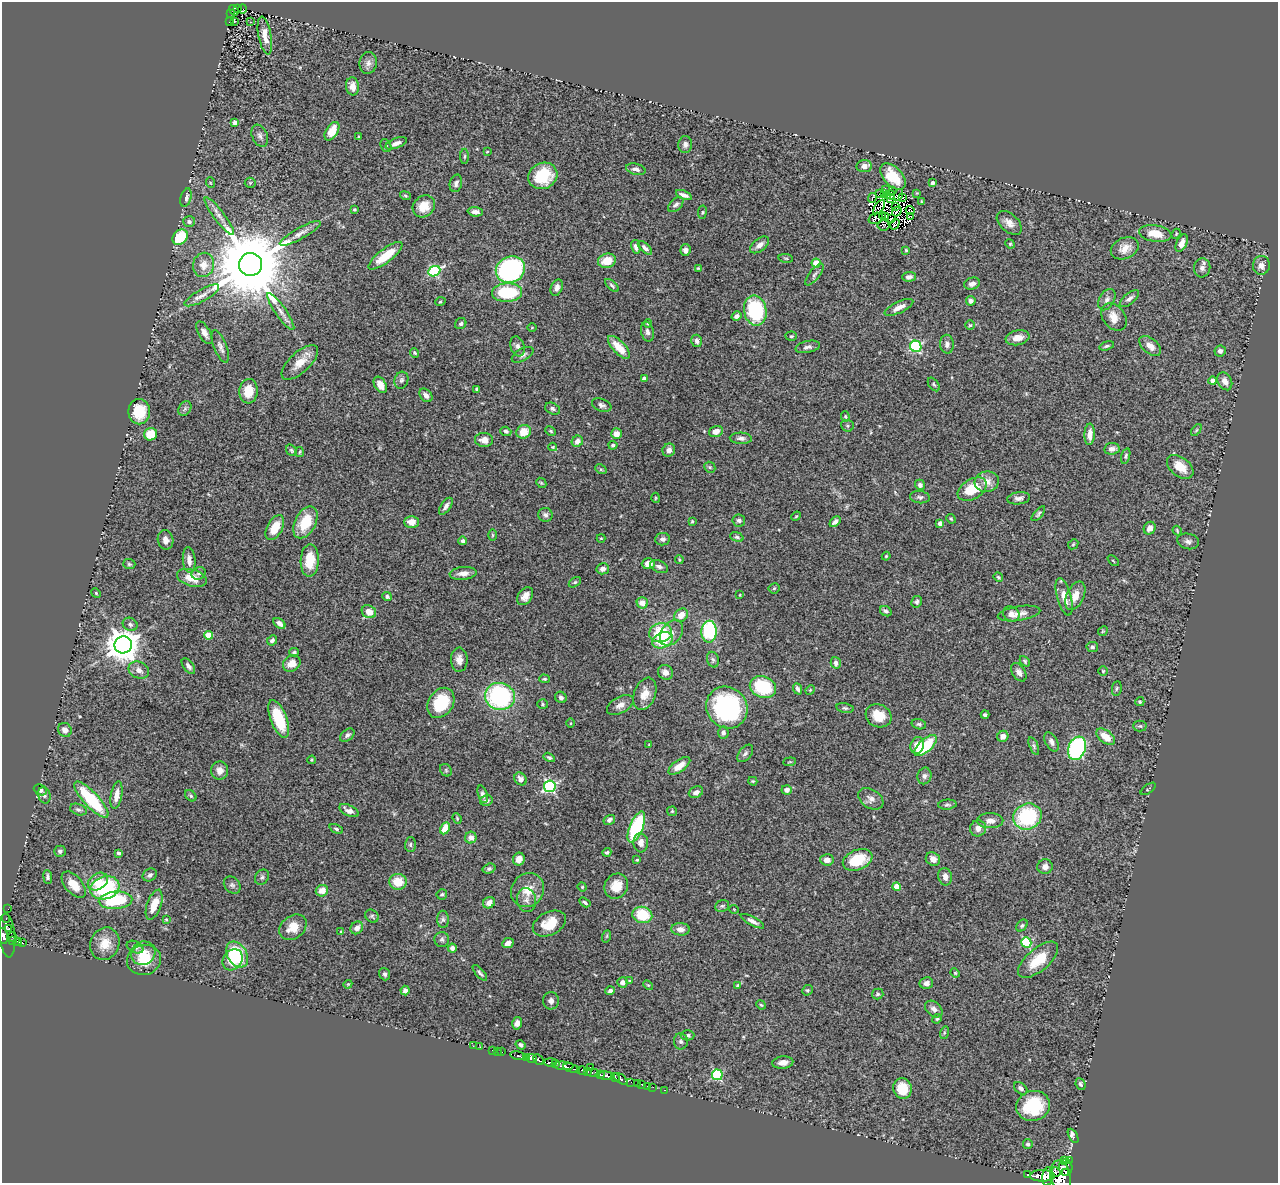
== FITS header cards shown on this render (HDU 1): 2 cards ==
NAXIS1  =                 1276
NAXIS2  =                 1181

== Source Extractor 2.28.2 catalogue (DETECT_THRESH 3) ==
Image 1276 x 1181 px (HDU 1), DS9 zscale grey, 1 PNG px = 1 image px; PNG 1280 x 1185 px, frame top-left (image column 1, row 1181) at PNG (2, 2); each listed source drawn as its Kron ellipse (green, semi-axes under 4 px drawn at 4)
Background 0.847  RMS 0.055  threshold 0.164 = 3 sigma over >= 5 px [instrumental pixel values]
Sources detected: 446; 12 with non-positive FLUX_AUTO (blend fragments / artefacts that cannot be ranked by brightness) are neither listed nor drawn; the other 434 listed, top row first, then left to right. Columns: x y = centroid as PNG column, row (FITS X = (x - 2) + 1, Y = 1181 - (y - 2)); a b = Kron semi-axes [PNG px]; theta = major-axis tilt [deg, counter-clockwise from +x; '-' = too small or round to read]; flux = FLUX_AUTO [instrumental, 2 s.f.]
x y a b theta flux
238 8 3 2 - 3
243 9 5 2 - 7.7
234 10 5 3 - 74
231 13 3 2 - 6.7
234 21 3 2 - 2.3
229 22 3 2 - 4.1
251 22 3 3 - 3.6
265 35 19 6 -79 35
368 63 11 8 81 18
352 86 9 6 -83 30
235 122 4 4 - 12
332 131 10 6 59 62
260 136 11 7 -67 15
359 137 3 3 - 4.6
396 143 11 5 21 20
386 145 6 5 - 6.2
685 145 8 7 - 12
487 152 4 3 - 2.3
464 156 7 4 89 5.5
864 166 8 6 7 23
636 169 10 5 -15 14
543 176 15 13 27 130
893 176 16 9 -47 82
211 183 5 3 - 2.9
250 183 5 5 - 4.7
456 183 9 6 76 10
932 183 4 3 - 11
886 189 3 2 - 3.3
892 191 2 2 - 1.5
879 193 3 2 - 2.1
885 193 3 2 - 2.1
917 193 4 4 - 3
684 195 8 3 -22 15
891 195 4 4 - 7
899 195 6 4 70 13
405 196 5 4 - 4.9
887 196 4 2 - 3.5
186 198 9 5 75 13
872 198 5 2 - 8.7
902 198 3 2 - 4.6
890 199 4 3 - 8
922 201 4 2 - 3.6
676 204 9 5 44 11
424 206 12 10 43 54
879 207 8 2 55 1.7
896 207 3 2 - 5.9
354 210 3 3 - 5.1
897 211 5 2 - 2
910 211 4 3 - 1.2
475 212 7 4 -5 15
702 212 7 3 82 4.7
883 215 2 2 - 3
219 216 23 5 -53 28
910 216 3 2 - 1.7
886 217 3 2 - 0.4
876 218 7 5 19 2.9
891 218 3 2 - 6.2
189 222 6 5 - 9
1009 223 15 9 -42 27
895 224 5 4 - 3.8
883 225 6 5 - 10
300 233 23 5 29 27
1155 233 16 8 -9 66
1176 234 5 3 - 3.7
180 237 8 6 44 130
1182 243 9 5 65 27
1010 244 5 4 - 4.2
759 245 11 6 38 21
636 247 7 4 -79 14
645 248 9 4 -42 13
1125 248 14 10 24 38
685 250 6 5 - 14
906 250 4 3 - 3.7
386 256 21 7 38 91
786 258 7 3 -8 4.5
607 261 9 7 16 64
816 263 4 4 - 91
251 264 11 11 - 55000
203 265 12 10 76 39
1261 265 9 8 - 20
698 268 4 3 - 3.5
1202 268 9 8 - 18
510 270 15 13 27 590
434 271 6 5 - 310
814 275 13 5 52 12
909 277 7 5 5 14
972 284 8 6 21 16
612 285 8 4 -42 7.2
557 288 8 5 68 17
507 292 15 9 2 230
202 295 19 6 29 26
1129 299 11 5 40 13
1107 300 11 7 60 17
971 301 5 4 - 12
440 302 5 3 - 3.6
899 307 16 5 25 27
755 310 15 11 -79 290
281 311 22 5 -55 25
736 316 5 4 - 13
1114 317 15 11 -51 37
648 323 4 4 - 4
461 324 6 5 - 7.4
970 325 5 4 - 4.4
532 328 5 3 - 3.1
647 332 10 6 -77 14
204 333 13 5 -60 20
791 336 5 4 - 5.3
1018 338 12 7 11 34
697 341 6 5 - 10
947 344 9 6 -87 15
220 346 17 6 -69 19
518 346 10 7 -71 14
916 346 6 5 - 370
1107 346 7 4 16 6.6
1150 346 13 7 -39 30
619 347 14 6 -46 61
808 347 12 6 12 15
1220 351 6 5 - 14
415 353 5 3 - 4.5
523 355 12 6 30 14
300 362 23 10 43 60
644 379 4 4 - 22
401 380 8 6 73 8.7
1213 381 4 4 - 34
1225 381 9 6 -60 23
934 384 8 4 -52 6
380 385 9 5 -59 27
477 389 4 3 - 6.4
248 391 12 9 85 62
426 395 8 5 -48 16
602 405 10 6 -22 11
185 408 8 6 57 8.1
553 409 8 5 -26 9.2
139 412 12 11 - 98
845 417 5 4 - 4.5
847 426 6 6 - 6.6
1196 430 7 3 53 4.9
506 431 5 4 - 8.6
551 431 5 3 - 4.8
716 431 7 5 19 22
524 432 7 6 - 52
151 434 6 6 - 77
616 434 5 5 - 30
1090 434 11 5 87 25
741 438 11 5 -3 14
484 440 9 7 -6 28
577 441 6 5 - 19
613 445 4 4 - 6.5
553 447 4 3 - 3.2
1112 449 7 6 - 15
291 450 6 5 - 6.1
669 450 7 6 - 18
300 452 5 3 - 3.6
1126 456 8 4 73 6
710 467 6 5 - 5.5
1180 467 15 9 -38 59
601 469 6 4 -29 5.1
987 482 12 10 8 36
541 483 5 4 - 4.7
920 485 5 5 - 11
972 489 16 10 31 120
920 497 10 6 -6 10
655 498 5 3 - 3.1
1019 498 11 6 7 16
446 506 10 5 55 15
1038 514 9 3 50 7.4
545 515 7 7 - 11
796 516 5 4 - 4
951 519 5 4 - 4.2
739 520 6 6 - 12
692 521 3 2 - 4.1
305 522 17 10 62 110
412 522 7 6 - 34
835 522 6 4 45 15
940 523 4 4 - 21
275 528 13 7 62 80
1150 528 7 5 62 21
1177 530 5 3 - 4
492 535 6 4 -90 4.1
737 537 7 4 -20 7.3
601 538 4 4 - 3.1
663 539 7 6 - 14
166 540 10 8 -78 20
463 541 4 4 - 10
1188 541 11 7 -12 14
1073 544 6 4 46 4.7
886 556 4 4 - 3.7
679 559 4 3 - 3.7
189 560 13 6 -85 25
310 560 16 9 88 87
1113 561 6 2 -45 3
129 564 6 5 - 6.2
648 564 6 5 - 36
659 566 9 6 -24 14
603 569 6 5 - 16
199 573 7 6 - 9.9
463 573 13 6 6 22
998 577 5 3 - 5.3
192 578 15 8 -16 54
575 582 7 4 30 5.5
774 588 5 5 - 5
96 593 5 4 - 4.3
740 595 4 2 - 2.5
387 596 5 4 - 8.6
525 596 10 7 55 25
1075 596 15 8 65 44
1064 597 19 7 -75 43
916 602 6 5 - 7.6
642 603 6 5 - 34
886 611 6 4 -34 11
369 612 7 6 - 40
1019 613 21 7 9 30
1011 614 9 7 -26 27
681 615 7 6 - 37
279 623 7 4 -39 19
130 624 8 6 -27 11
1103 631 5 4 - 3.9
709 632 11 7 86 300
661 633 11 9 10 140
671 633 14 10 53 30
209 635 4 4 - 86
272 640 5 4 - 9.9
663 640 11 7 24 93
123 645 8 8 - 6700
1092 647 6 5 - 8.8
294 652 5 3 - 5.5
459 660 12 8 -89 28
713 660 8 6 -73 9.3
1025 661 6 4 -48 5.4
836 663 6 5 - 12
292 664 9 7 34 39
188 666 9 5 -54 13
139 670 10 8 -24 24
1103 671 4 4 - 3.7
665 672 8 7 - 24
1019 672 10 6 -57 17
545 679 5 4 - 5.5
763 687 13 10 -21 220
1117 688 7 5 83 6.2
797 689 6 4 -68 10
810 690 5 4 - 3.9
645 694 17 10 69 45
500 696 15 13 -14 510
561 697 6 5 - 9.6
1140 702 4 4 - 4.3
441 703 16 12 57 160
542 704 5 5 - 5
620 705 14 8 30 24
727 708 21 20 - 540
845 708 8 5 -14 7.8
985 715 4 3 - 7.1
878 716 13 11 -28 74
279 719 20 8 -69 130
571 723 5 3 - 3.6
919 724 7 5 -15 7.8
1140 726 7 5 -1 6.2
65 730 7 6 - 20
723 732 6 5 - 12
347 735 8 5 38 9.9
1003 736 6 5 - 21
1106 737 11 6 -37 52
1052 742 10 6 -62 14
649 745 3 2 - 2.9
917 745 8 6 72 37
925 746 14 6 41 160
1034 746 9 4 -69 7.4
1077 748 12 8 70 570
745 753 10 6 51 11
549 757 6 4 -31 6.6
312 760 4 3 - 4
790 762 6 2 5 3.1
679 766 13 6 36 38
220 770 9 8 - 28
446 770 7 5 -47 6.9
924 776 8 7 - 14
520 779 7 5 -51 21
753 781 4 3 - 4.2
550 786 6 6 - 580
1148 789 9 2 36 4.2
40 790 7 5 -25 12
787 790 5 4 - 18
696 792 7 5 25 16
483 794 9 4 -72 11
44 795 8 6 -75 11
116 795 14 5 79 31
191 796 6 4 -45 5.9
871 799 14 9 -32 21
91 800 23 7 -47 210
486 801 6 5 - 11
947 805 9 5 4 7.4
78 810 9 5 -19 9.2
349 811 10 5 -25 21
672 811 5 5 - 4.4
1027 817 14 12 24 320
457 818 5 3 - 4.1
609 820 6 4 35 11
990 821 13 7 -1 24
636 827 17 6 68 330
445 828 6 4 62 58
978 828 8 8 - 23
336 829 7 4 -26 6.8
471 838 6 6 - 18
641 843 9 7 -84 26
410 845 7 5 89 7.6
60 851 6 5 - 8.9
607 852 4 3 - 6
119 853 4 3 - 7.9
519 859 6 6 - 26
933 859 7 6 - 25
637 860 4 3 - 3.8
827 860 6 5 - 22
858 860 15 10 22 110
1045 867 7 7 - 19
489 869 6 4 16 6.6
150 875 7 6 - 12
48 877 7 4 -84 7.6
262 877 8 6 54 10
945 877 9 6 -78 21
98 882 11 8 32 46
398 882 9 8 - 73
74 885 16 8 -49 54
232 885 9 7 -49 11
616 886 13 11 58 54
582 887 5 4 - 4.3
897 887 4 4 - 71
105 888 15 11 17 290
528 890 18 16 52 68
322 891 6 5 - 39
442 894 5 5 - 6.9
116 900 17 8 4 260
526 900 12 9 -79 22
585 902 6 3 -32 6.8
489 903 6 5 - 23
154 905 16 7 71 60
722 906 7 5 25 6.9
8 909 3 2 - 4.9
734 909 5 3 - 2.7
642 915 10 8 -15 120
372 916 7 6 - 7.4
6 918 5 2 - 15
166 919 4 3 - 3.4
443 919 8 6 -89 9.1
752 921 13 4 -28 16
549 924 18 11 26 72
1022 926 7 5 48 6.9
293 927 15 11 38 60
357 928 7 6 - 22
9 929 4 3 - 140
680 929 9 6 -4 20
341 932 3 3 - 3.9
7 935 22 7 -85 180
3 936 8 3 -82 440
607 936 6 4 71 4.5
12 937 5 3 - 42
442 939 7 7 - 9.5
13 941 3 3 - 84
18 942 4 3 - 110
1026 942 5 5 - 250
23 943 3 2 - 6.2
508 943 6 5 - 17
105 944 16 14 67 61
135 947 9 5 -25 13
452 948 4 4 - 11
143 953 13 11 37 50
237 954 14 9 -59 170
144 960 17 15 14 83
233 960 11 9 54 68
1038 960 24 11 40 89
480 973 10 4 -50 8.3
955 973 5 4 - 4.3
385 974 6 5 - 9.5
630 981 4 4 - 3.6
622 982 5 5 - 14
926 983 7 6 - 15
348 984 4 3 - 3
648 985 5 3 - 3.7
737 986 3 3 - 4.2
807 990 5 4 - 5.4
405 991 5 4 - 16
610 991 5 3 - 9.1
878 994 6 5 - 6.5
551 1001 8 8 - 14
761 1005 5 4 - 4.1
934 1009 10 7 -41 16
937 1019 5 4 - 4.6
517 1023 6 5 - 18
944 1033 6 4 73 5.5
687 1035 7 5 1 9.9
681 1041 8 7 - 10
520 1045 5 4 - 7.7
473 1046 3 2 - 4.4
480 1047 2 2 - 5.8
492 1050 2 2 - 13
497 1051 2 2 - 9.2
501 1052 3 3 - 58
518 1056 8 3 -12 160
526 1058 4 3 - 530
532 1058 5 3 - 890
538 1059 6 3 -48 780
551 1062 6 4 -1 1300
555 1063 4 3 - 430
783 1063 10 6 6 25
564 1066 10 4 -3 460
590 1067 2 2 - 44
572 1068 9 3 -15 460
582 1071 5 3 - 550
587 1071 4 3 - 120
593 1073 6 3 -8 140
600 1075 4 3 - 470
717 1075 5 5 - 280
606 1076 7 3 -6 1400
615 1078 4 3 - 250
621 1079 8 4 -38 470
631 1082 3 2 - 34
637 1083 2 2 - 6.5
641 1084 3 2 - 25
1080 1084 6 4 -65 7.9
647 1086 2 2 - 18
653 1087 2 2 - 5.8
1021 1088 7 5 -41 11
902 1089 10 9 - 82
664 1090 3 2 - 24
1033 1106 17 15 16 190
1073 1136 8 4 -60 23
1028 1144 5 4 - 7.5
1064 1160 3 2 - 270
1069 1160 3 2 - 630
1066 1167 8 6 -88 1100
1055 1172 5 4 - 660
1066 1173 3 2 - 330
1028 1175 3 3 - 120
1042 1176 12 5 1 2500
1048 1176 9 5 83 1600
1061 1176 16 10 -79 4700
At the frame edge (FLAGS 8, measured only in part): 2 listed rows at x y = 3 936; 1061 1176
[12 non-positive-flux detections neither listed nor drawn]